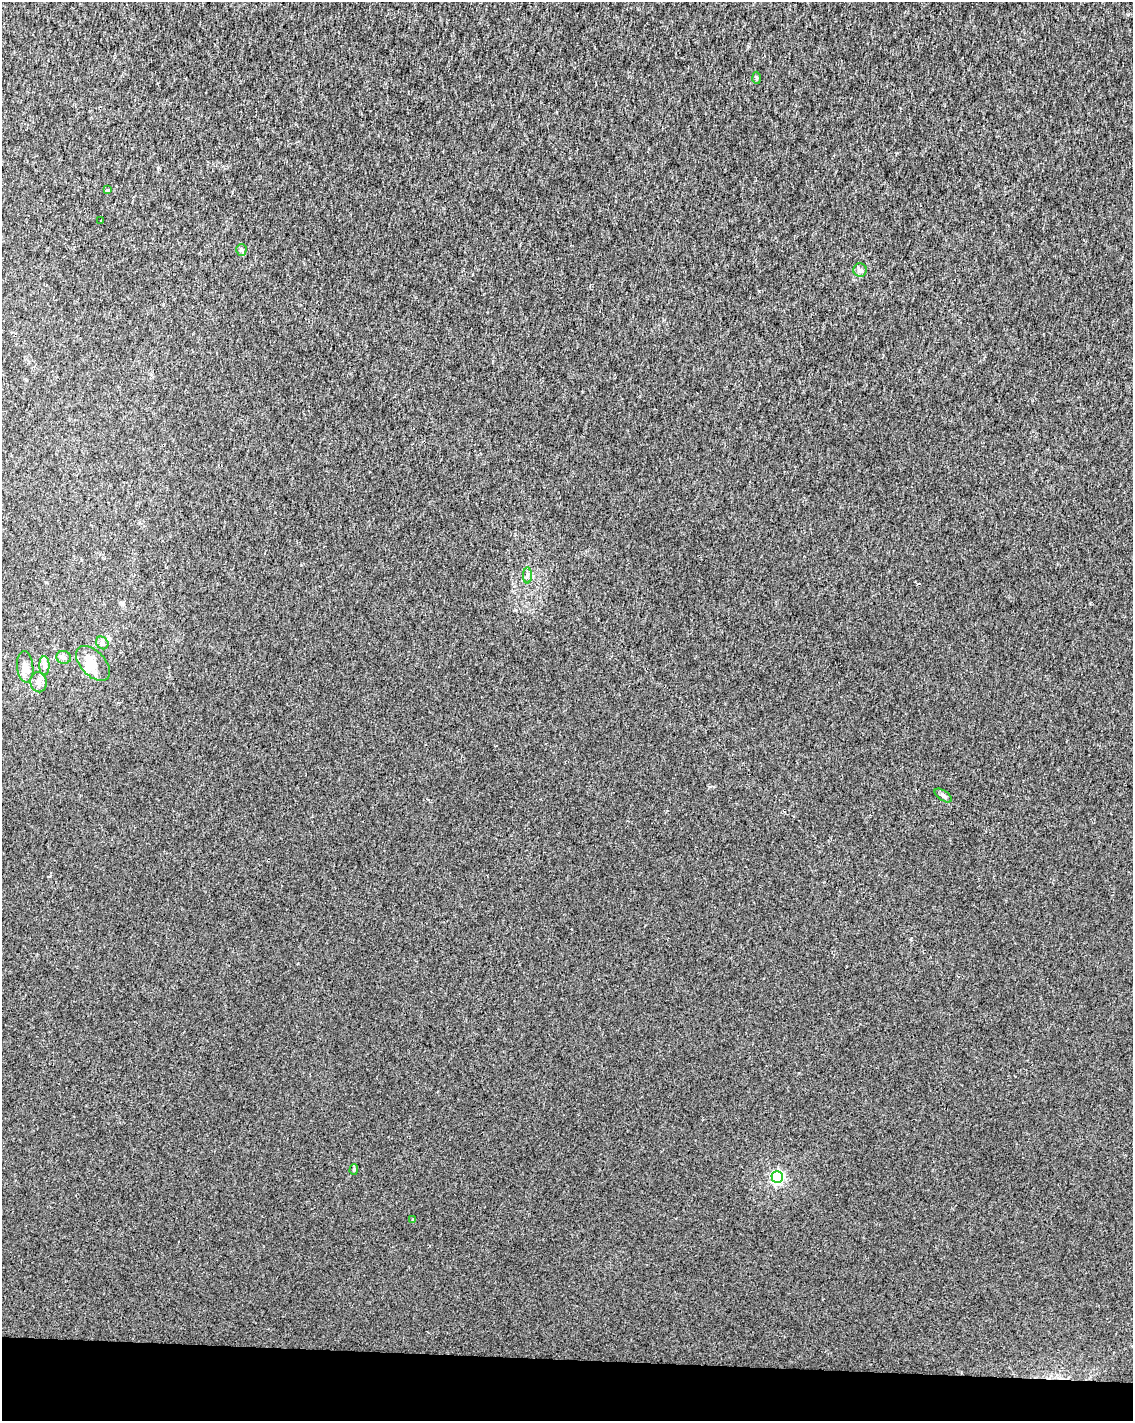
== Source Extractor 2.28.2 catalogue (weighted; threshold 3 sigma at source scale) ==
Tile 11 of 4 x 3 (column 3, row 3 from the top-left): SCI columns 2264-3394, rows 228-1646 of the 4539 x 4778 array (HDU 1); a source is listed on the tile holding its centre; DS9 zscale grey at full resolution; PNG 1135 x 1423 px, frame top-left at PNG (2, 2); each listed source drawn as its Kron ellipse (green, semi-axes under 4 px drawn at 4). Shown black and unused: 4% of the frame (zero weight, under 2 of 3 exposures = <1% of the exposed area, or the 3 px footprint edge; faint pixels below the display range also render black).
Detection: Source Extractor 2.28.2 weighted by HDU 2 'WHT'; one run over the whole footprint, this tile lists its part. Background 8.54e-04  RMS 0.0033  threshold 0.015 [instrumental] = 3 sigma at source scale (4.5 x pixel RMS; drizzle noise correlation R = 1.50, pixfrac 1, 0.0396/0.0396 arcsec/px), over >= 5 px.
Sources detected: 17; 1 inside a brighter object's white glare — neither listed nor drawn; the other 16 listed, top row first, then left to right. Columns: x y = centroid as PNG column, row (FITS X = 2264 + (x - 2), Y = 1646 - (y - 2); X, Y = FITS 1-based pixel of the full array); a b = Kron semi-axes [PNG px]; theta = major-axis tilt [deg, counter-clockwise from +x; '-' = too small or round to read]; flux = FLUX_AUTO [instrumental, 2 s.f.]
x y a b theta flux
756 78 6 4 -88 0.42
107 189 3 2 - 0.51
101 220 2 2 - 0.25
241 250 5 5 - 0.55
860 270 6 6 - 0.94
527 575 8 4 90 0.81
102 643 7 5 -48 0.73
64 657 7 6 - 0.94
93 663 21 12 -47 4.4
44 666 10 5 90 1.1
25 667 16 8 -85 2.5
39 682 10 8 -78 1.5
943 795 10 5 -34 0.84
354 1169 5 4 - 0.45
777 1177 6 5 - 56
413 1220 3 2 - 0.43
Unlisted compact peaks at least as high as the median listed source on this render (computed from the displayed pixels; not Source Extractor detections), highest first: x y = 50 876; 799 1073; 301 565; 911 938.